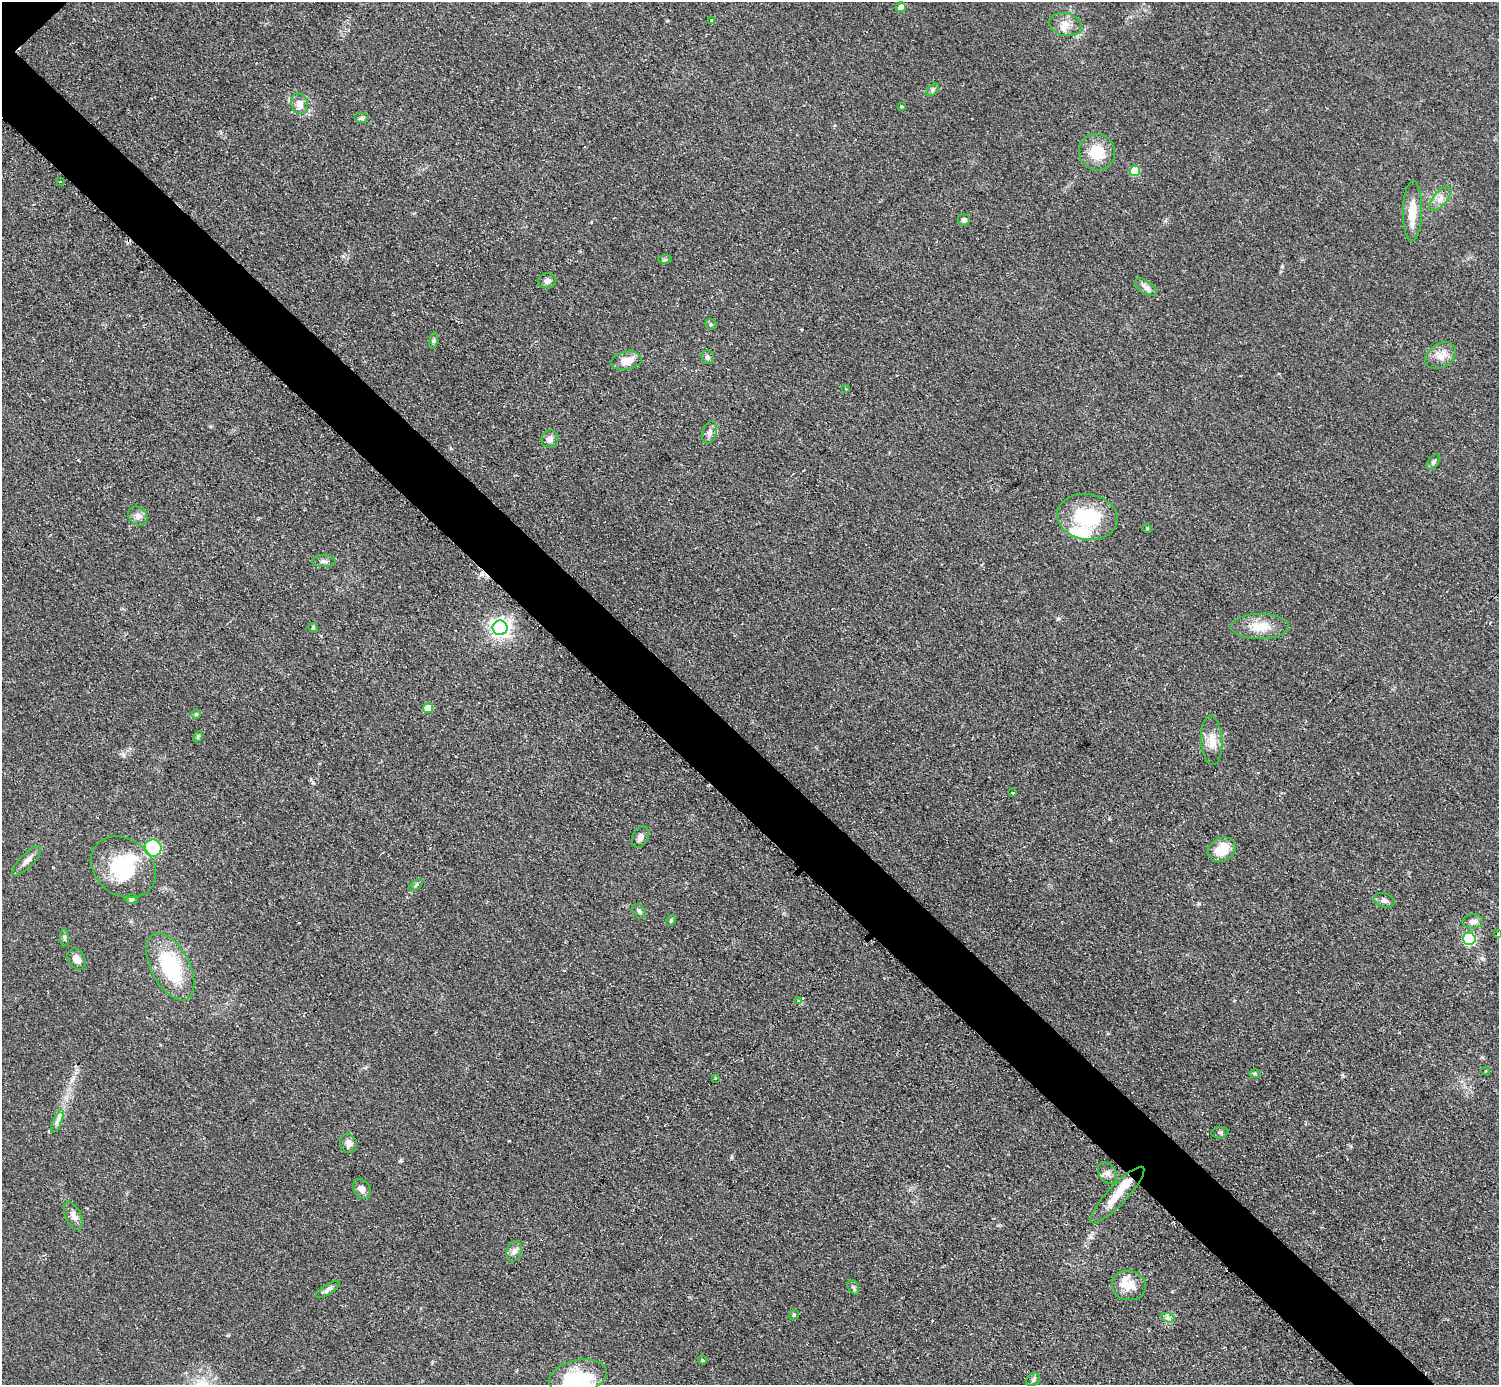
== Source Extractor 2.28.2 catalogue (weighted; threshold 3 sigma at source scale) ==
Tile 6 of 4 x 4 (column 2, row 2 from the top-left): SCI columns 1502-2998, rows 3073-4455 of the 5993 x 5993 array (HDU 1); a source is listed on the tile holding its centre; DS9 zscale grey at full resolution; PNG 1501 x 1387 px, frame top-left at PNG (2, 2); each listed source drawn as its Kron ellipse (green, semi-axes under 4 px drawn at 4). Shown black and unused: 5% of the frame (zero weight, under 2 of 3 exposures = <1% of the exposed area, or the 3 px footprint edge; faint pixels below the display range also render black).
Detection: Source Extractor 2.28.2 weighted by HDU 2 'WHT'; one run over the whole footprint, this tile lists its part. Background 0.0509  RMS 0.0071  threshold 0.0321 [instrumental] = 3 sigma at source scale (4.5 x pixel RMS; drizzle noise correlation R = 1.50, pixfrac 1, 0.05/0.05 arcsec/px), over >= 5 px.
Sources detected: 82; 1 inside a brighter object's white glare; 4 cosmic-ray / hot-pixel residue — neither listed nor drawn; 4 inside a brighter listed object's ellipse — not listed separately; the other 73 listed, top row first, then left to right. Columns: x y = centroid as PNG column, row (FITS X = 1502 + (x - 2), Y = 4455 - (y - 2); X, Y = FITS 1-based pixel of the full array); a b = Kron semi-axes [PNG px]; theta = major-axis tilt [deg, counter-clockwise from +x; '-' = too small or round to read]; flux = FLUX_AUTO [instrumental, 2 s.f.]
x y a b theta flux
901 7 5 5 - 4.6
711 21 3 3 - 1.6
1066 24 17 11 -12 7.7
933 90 8 4 45 1.5
300 104 10 8 -75 6.6
901 107 3 3 - 0.68
362 118 7 5 0 1.5
1097 152 18 18 - 19
1135 171 5 5 - 23
61 181 3 3 - 1.6
1440 199 15 7 49 4.8
1413 211 30 9 89 13
964 220 6 5 - 2.6
665 260 7 4 1 1.2
547 281 9 7 11 2.6
1146 287 12 6 -34 3.5
711 324 6 5 - 1.2
434 341 8 4 81 1.4
1441 356 16 12 32 7.4
708 357 7 6 - 2
626 361 15 9 11 9.4
846 389 3 2 - 0.52
709 432 12 7 72 3.1
550 439 9 8 - 3.4
1434 462 9 5 53 1.6
138 516 10 8 -40 3.5
1087 517 30 23 -10 44
1147 528 5 3 - 0.69
324 561 12 6 -1 2.5
1260 626 29 12 0 15
313 627 5 4 - 0.83
500 628 7 7 - 370
428 708 5 5 - 10
196 714 5 4 - 0.79
198 737 6 4 62 1
1212 740 25 10 -87 9.7
1012 793 3 3 - 3.1
640 837 11 7 64 3.5
153 848 8 8 - 64
1222 850 14 11 29 16
27 861 19 6 46 4.5
123 867 35 28 -39 44
416 885 8 4 38 1.3
131 899 6 5 - 1.2
1384 900 10 7 -20 2.5
639 912 8 5 -52 1.8
671 920 6 4 63 0.97
1473 921 10 7 3 3.8
1498 934 3 2 - 1.2
64 937 9 4 -89 1.4
1469 939 6 6 - 73
77 959 11 8 -60 4.7
170 967 36 19 -62 52
798 1001 3 3 - 0.84
1485 1071 4 2 - 0.63
1255 1074 6 4 -1 0.88
715 1078 3 3 - 0.94
57 1121 12 4 66 2.9
1220 1132 8 5 9 1.3
349 1143 10 8 -73 4
1107 1173 12 8 -55 3.5
362 1189 11 8 -57 4.2
1117 1195 38 9 47 15
73 1216 15 7 -67 4.3
514 1251 10 7 70 3.1
1129 1285 17 14 -16 11
853 1287 8 5 -60 1.6
328 1289 14 5 32 2.9
794 1315 5 5 - 0.9
1168 1318 7 4 -17 1.9
702 1360 4 4 - 0.9
578 1377 29 16 12 22
1033 1380 7 5 36 1.5
Isophote crosses this tile's border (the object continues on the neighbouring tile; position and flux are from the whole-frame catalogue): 1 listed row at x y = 1498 934